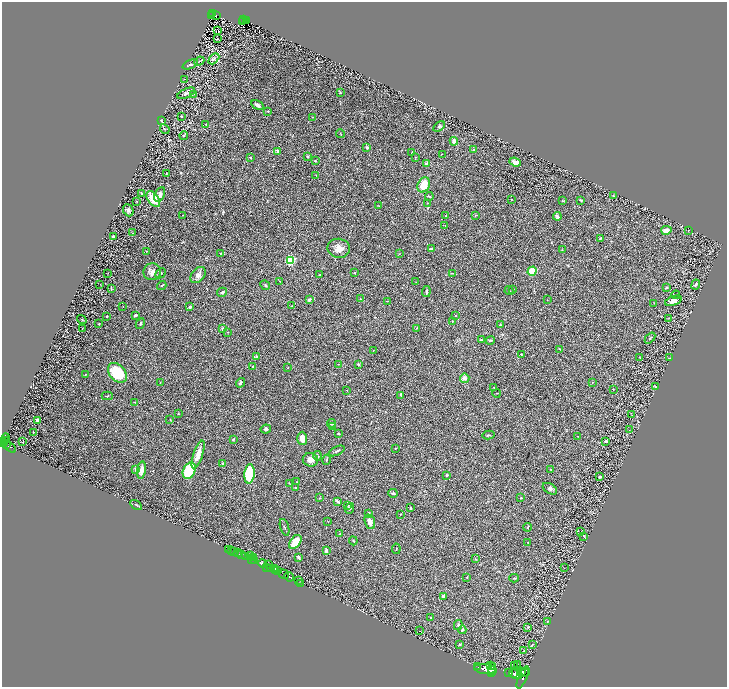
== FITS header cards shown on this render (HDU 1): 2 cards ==
NAXIS1  =                 1450
NAXIS2  =                 1369

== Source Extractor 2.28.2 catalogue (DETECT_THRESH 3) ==
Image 1450 x 1369 px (HDU 1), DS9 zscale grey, zoomed out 1/2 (1 PNG px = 2 x 2 image px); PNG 729 x 689 px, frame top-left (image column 2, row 1369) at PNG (2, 2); each listed source drawn as its Kron ellipse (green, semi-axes under 4 px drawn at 4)
Background 0.399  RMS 0.028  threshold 0.084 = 3 sigma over >= 5 px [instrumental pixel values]
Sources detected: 287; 37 cannot appear on this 1/2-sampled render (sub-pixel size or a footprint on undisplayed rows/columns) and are neither listed nor drawn; the other 250 listed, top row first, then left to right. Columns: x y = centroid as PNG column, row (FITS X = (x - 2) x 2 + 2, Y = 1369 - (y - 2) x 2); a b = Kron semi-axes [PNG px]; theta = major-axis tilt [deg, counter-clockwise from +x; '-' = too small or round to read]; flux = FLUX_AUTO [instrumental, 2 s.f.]
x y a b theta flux
213 14 3 2 - 83
216 15 2 1 - 1.2
211 16 2 1 - 8.3
243 19 2 2 - 39
246 20 2 1 - 4.3
242 21 2 1 - 6.1
218 31 2 2 - 38
218 39 4 2 - 3.2
214 59 6 3 47 8.9
199 61 5 3 - 7.3
190 64 8 3 23 7.7
185 79 2 2 - 2.5
340 92 4 3 - 4.8
186 93 9 4 24 15
194 94 2 2 - 2.3
257 105 6 3 -30 13
268 111 2 2 - 3
181 116 2 1 - 3.2
313 117 2 2 - 1.9
161 120 4 2 - 3.8
205 124 3 2 - 1.8
439 126 6 3 35 8.2
165 129 5 3 - 5.7
341 134 4 2 - 2.9
184 136 4 2 - 3.5
454 141 4 3 - 31
367 147 3 2 - 12
474 150 4 2 - 7
277 151 4 3 - 13
412 153 4 2 - 2.9
442 154 2 1 - 1.7
307 156 3 3 - 4.1
415 157 3 2 - 2.6
250 158 3 3 - 6
315 161 3 3 - 4.3
515 162 6 3 -20 32
427 164 4 3 - 21
166 174 2 2 - 2.1
316 175 2 2 - 1.8
424 185 8 6 65 85
142 193 3 2 - 5.1
160 195 8 5 63 22
613 195 3 2 - 3.1
429 196 4 3 - 4.4
153 199 9 5 -54 87
512 199 2 2 - 2.3
581 200 4 2 - 5.4
137 201 3 2 - 3.4
563 201 4 2 - 3.3
427 203 3 2 - 2.6
379 206 3 2 - 3.2
128 210 6 5 - 13
182 215 2 1 - 1.4
476 215 4 2 - 2.1
446 216 2 1 - 1.6
557 216 4 3 - 12
445 226 2 2 - 2.2
666 230 5 3 - 51
688 231 2 1 - 1.7
133 233 3 2 - 1.9
114 237 3 3 - 8
600 238 3 3 - 4.2
339 248 11 9 -8 48
431 249 4 3 - 12
562 250 3 2 - 3.7
146 251 2 2 - 2.3
220 253 2 2 - 2.2
399 253 2 2 - 1.9
290 260 3 3 - 750
532 271 4 4 - 100
152 272 9 8 - 28
108 273 2 1 - 1.7
161 273 6 3 43 6.9
354 273 2 2 - 3.4
452 273 3 2 - 2.9
198 275 9 6 52 31
320 275 2 2 - 9.5
280 281 2 2 - 2.2
416 282 3 2 - 2.5
100 284 2 1 - 1.5
696 284 5 2 - 10
162 285 5 3 - 5.7
265 285 5 3 - 7
666 288 3 2 - 4.7
111 289 4 3 - 4.2
513 290 3 2 - 3
509 291 4 3 - 5.6
222 292 5 3 - 7.1
426 292 5 2 - 7.7
676 295 4 2 - 4.2
309 299 3 2 - 13
360 299 4 2 - 4.1
547 300 3 2 - 1.9
387 301 3 1 - 2.9
673 301 8 4 21 28
654 303 2 1 - 1.5
123 306 2 2 - 1.4
292 306 3 2 - 2.1
190 307 2 2 - 27
135 315 3 2 - 12
107 316 2 2 - 4.2
455 316 3 3 - 3.3
669 318 3 2 - 2.3
82 319 5 1 - 2.2
453 321 2 2 - 2
99 324 2 2 - 5.4
140 324 6 3 62 5.1
500 325 3 3 - 6
417 328 2 2 - 2.7
82 329 2 1 - 1.7
223 329 2 2 - 37
228 332 3 2 - 3.8
650 338 6 3 49 8.5
481 340 3 2 - 5.7
490 340 5 3 - 7.4
560 349 4 2 - 4
373 350 2 1 - 1.7
521 354 2 2 - 4.9
257 357 2 2 - 25
639 357 3 2 - 2.5
670 358 2 1 - 1.6
339 364 3 2 - 2.9
358 364 2 2 - 26
253 367 2 2 - 6.6
288 368 2 2 - 2.3
117 373 11 7 -48 250
85 374 2 1 - 2.6
465 378 4 4 - 19
593 382 3 2 - 2.7
160 383 2 2 - 3.1
240 383 5 3 - 11
494 387 2 1 - 2.6
656 387 3 2 - 3.4
613 389 2 2 - 2.3
347 390 2 2 - 4.7
497 393 4 2 - 2.6
401 395 4 3 - 7.2
107 396 5 2 - 4.9
135 402 2 2 - 3.2
178 414 3 2 - 2.4
632 415 2 1 - 1.1
37 420 2 2 - 41
170 420 2 2 - 2.2
332 423 4 3 - 17
333 426 4 3 - 7.3
266 429 5 4 - 13
629 430 3 2 - 1.9
33 432 2 1 - 2.8
338 433 2 1 - 4
488 435 6 2 10 6.1
578 436 2 1 - 3.4
302 438 6 5 - 40
5 439 6 3 69 410
233 439 2 2 - 7.7
6 441 3 2 - 400
606 441 4 2 - 13
3 442 3 2 - 830
23 442 2 1 - 54
6 445 3 1 - 330
9 446 8 3 -38 220
395 448 2 2 - 2.9
337 451 8 2 26 7
198 454 14 4 71 61
317 456 5 3 - 7.9
310 460 8 7 - 32
327 460 5 2 - 3.5
223 464 4 3 - 15
135 469 4 2 - 5.2
551 469 2 2 - 2.3
141 470 9 3 81 32
189 471 8 6 65 250
249 474 10 5 85 270
447 475 3 2 - 7.2
600 477 2 2 - 12
297 482 3 2 - 3
289 483 3 2 - 2.4
296 488 2 2 - 5.2
550 489 8 5 -33 13
393 493 5 3 - 9.4
320 498 3 2 - 1.9
521 498 3 3 - 4.1
337 501 4 2 - 9.4
136 505 6 3 -32 6.5
348 505 3 2 - 4.2
350 508 6 4 70 9.1
411 508 3 2 - 6.5
369 513 3 3 - 6.9
400 514 2 2 - 2.2
328 522 2 1 - 1.5
370 522 7 5 -69 34
285 527 9 2 -73 6.8
528 527 4 2 - 3.3
580 532 2 1 - 2
340 534 3 2 - 2.8
583 536 2 2 - 12
353 541 4 2 - 5.1
295 542 8 5 55 80
528 543 2 2 - 2.4
229 549 2 1 - 22
396 549 5 2 - 2.9
231 550 2 1 - 19
326 550 3 2 - 16
233 551 2 1 - 66
238 553 2 1 - 130
241 555 2 2 - 760
251 556 2 1 - 20
246 557 4 2 - 130
299 557 3 3 - 12
254 558 2 2 - 210
475 558 3 2 - 3
252 560 3 1 - 46
255 561 2 1 - 540
263 563 4 3 - 780
269 564 3 2 - 620
267 567 3 1 - 470
271 568 3 1 - 420
274 568 3 2 - 660
564 568 2 1 - 1.5
277 570 3 2 - 540
275 571 3 1 - 380
284 574 5 2 - 540
289 577 5 2 - 830
467 577 2 2 - 3.9
514 578 4 2 - 3.8
299 581 3 1 - 49
301 583 2 1 - 25
444 596 2 2 - 54
430 618 3 2 - 2.9
547 621 2 2 - 3.5
458 625 5 3 - 6.9
528 627 4 3 - 7.4
462 630 4 3 - 12
420 631 2 1 - 1.4
460 644 3 2 - 4.4
532 644 3 3 - 3.9
524 651 2 2 - 3.2
517 665 2 1 - 1.6
490 666 3 2 - 1700
514 666 2 1 - 3.3
478 667 2 1 - 240
493 667 4 3 - 2900
485 669 11 5 -5 12000
493 670 3 2 - 1900
521 671 3 2 - 1500
508 672 2 1 - 190
524 672 6 3 12 4300
492 673 3 2 - 2000
513 674 3 2 - 2700
516 674 7 4 -23 9300
523 677 12 3 66 3900
At the frame edge (FLAGS 8, measured only in part): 1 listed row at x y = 3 442
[37 sub-pixel or undisplayed-footprint detections neither listed nor drawn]